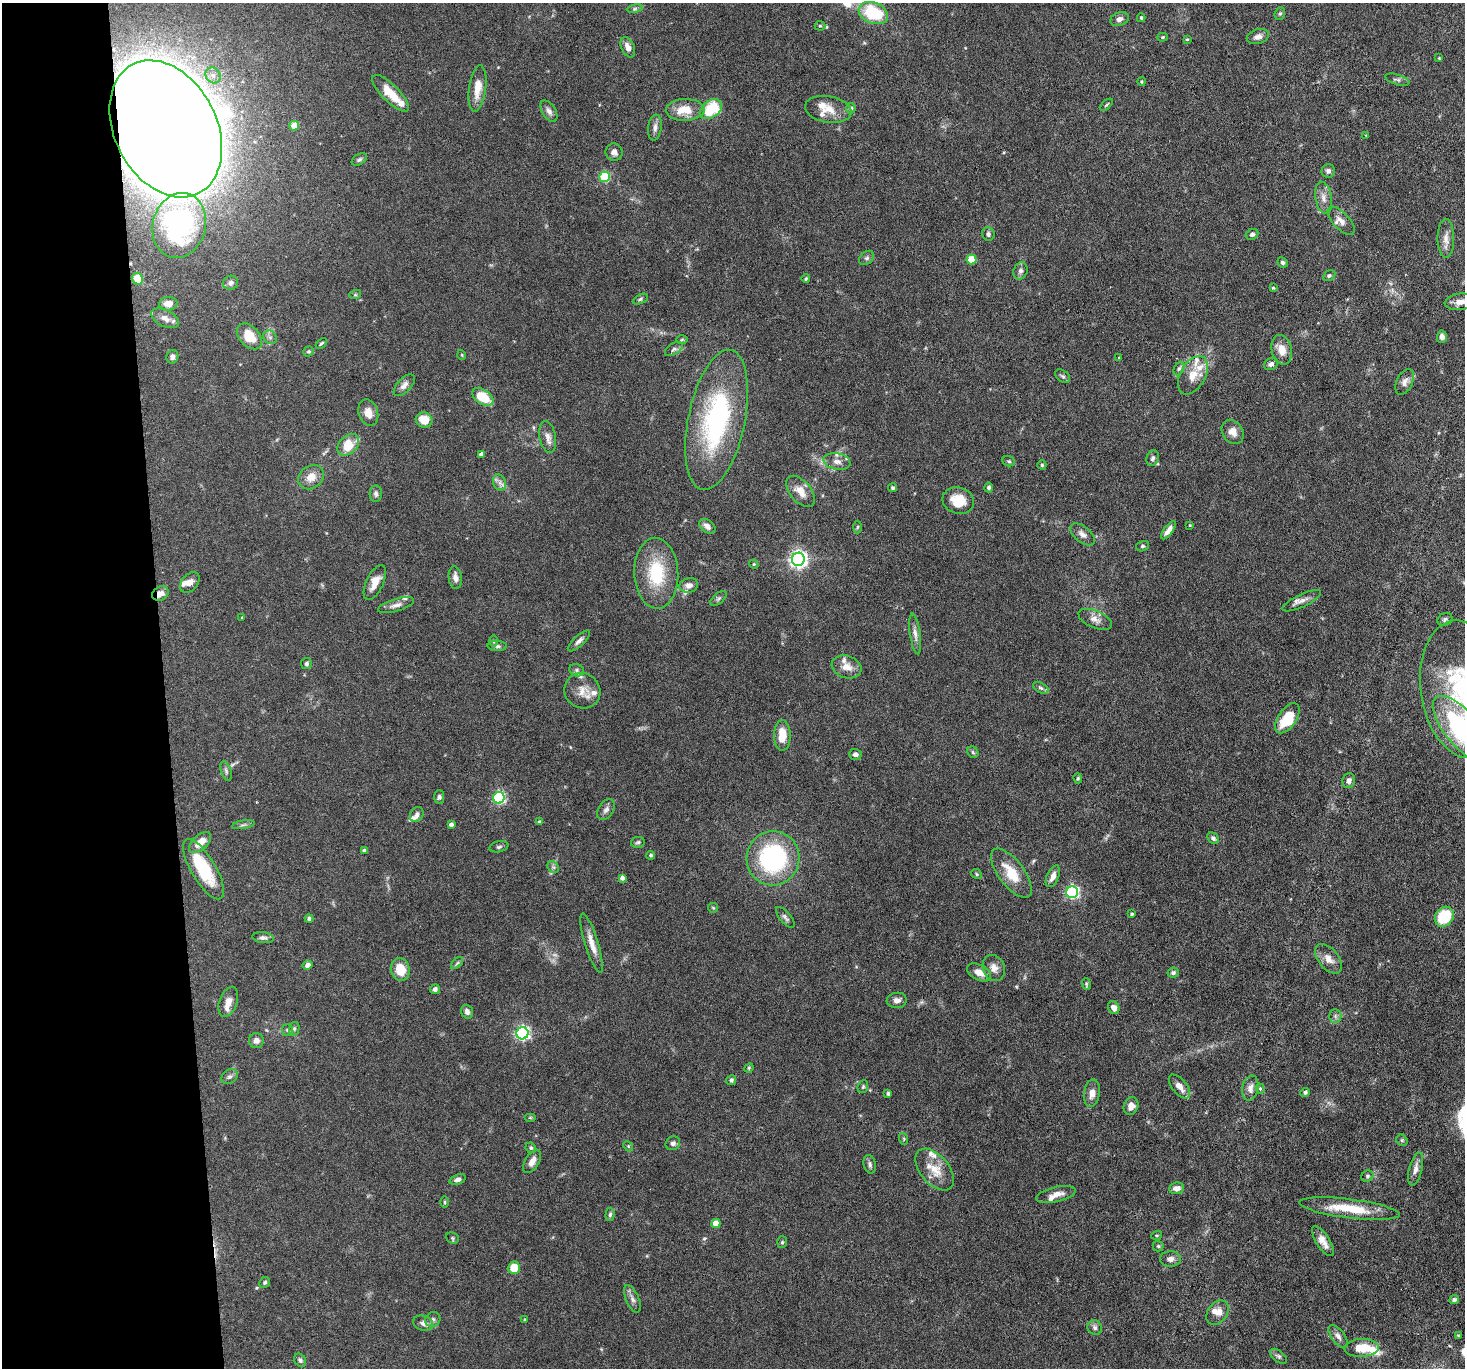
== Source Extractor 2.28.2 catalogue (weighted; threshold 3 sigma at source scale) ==
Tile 4 of 3 x 3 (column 1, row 2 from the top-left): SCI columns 1-1463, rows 1512-2877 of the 4390 x 4364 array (HDU 1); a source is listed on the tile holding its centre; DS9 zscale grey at full resolution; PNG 1467 x 1370 px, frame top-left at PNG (2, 3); each listed source drawn as its Kron ellipse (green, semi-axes under 4 px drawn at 4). Shown black and unused: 11% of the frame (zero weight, under 3 of 6 exposures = <1% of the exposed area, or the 3 px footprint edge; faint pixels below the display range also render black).
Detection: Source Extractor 2.28.2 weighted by HDU 2 'WHT'; one run over the whole footprint, this tile lists its part. Background 0.0814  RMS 0.0037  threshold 0.015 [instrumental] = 3 sigma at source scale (4.09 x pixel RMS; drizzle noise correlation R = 1.36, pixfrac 0.8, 0.05/0.05 arcsec/px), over >= 5 px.
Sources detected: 242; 1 too faint to see at this stretch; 1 cosmic-ray / hot-pixel residue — neither listed nor drawn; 21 inside a brighter listed object's ellipse — not listed separately; the other 219 listed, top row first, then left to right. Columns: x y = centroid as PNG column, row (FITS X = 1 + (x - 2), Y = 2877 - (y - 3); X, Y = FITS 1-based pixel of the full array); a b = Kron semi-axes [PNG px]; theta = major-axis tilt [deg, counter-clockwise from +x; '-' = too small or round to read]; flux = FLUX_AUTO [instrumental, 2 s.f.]
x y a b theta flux
635 9 8 4 8 0.65
873 13 15 10 -22 18
1280 14 6 5 - 0.6
1141 18 4 3 - 0.54
1119 19 9 6 20 1.6
820 26 5 5 - 0.45
1163 37 5 4 - 0.5
1258 37 11 7 17 1.6
1187 39 3 3 - 0.31
628 47 11 6 -65 2.5
1439 58 3 3 - 0.27
213 75 8 7 - 1.4
1397 80 12 5 -16 0.91
1142 81 4 3 - 0.36
478 88 23 8 82 5.1
391 93 24 8 -45 7.4
1106 105 8 3 41 0.42
851 108 5 5 - 1.1
711 109 12 8 35 17
828 109 23 13 -9 5.2
685 110 19 11 2 6.9
549 111 12 6 -59 1.5
294 126 5 4 - 6.6
655 127 13 6 83 1.7
166 129 72 51 -62 1900
1366 135 3 3 - 0.26
614 152 9 8 - 1.6
359 159 8 5 31 0.7
1328 171 7 6 - 1.2
605 177 5 5 - 24
1324 198 16 8 -80 2.5
1341 221 17 8 -46 2.7
179 225 33 26 75 25
988 234 7 6 - 0.89
1252 234 6 5 - 0.79
1446 238 19 8 -90 2.7
867 258 8 6 40 0.93
971 259 5 5 - 9.8
1283 262 5 5 - 0.68
1020 271 9 7 67 1.3
1329 276 6 5 - 0.61
137 279 6 5 - 7.1
806 279 4 3 - 0.45
231 283 7 7 - 1.2
1273 288 4 3 - 0.53
355 295 6 4 18 0.42
640 299 8 4 26 0.67
1460 302 15 8 7 2.6
168 304 9 6 4 3.5
165 318 15 8 -25 3
249 336 15 10 -47 7.8
270 337 7 6 - 0.97
1442 337 6 5 - 1.6
682 340 6 4 2 0.4
321 343 6 4 44 0.52
674 349 10 5 33 0.94
1282 350 15 10 -76 4
309 351 5 4 - 0.55
462 355 5 3 - 0.26
172 357 7 6 - 1.2
1119 357 3 3 - 0.58
1271 364 7 5 29 1.3
1179 368 7 5 61 0.76
1193 375 21 12 61 5.3
1063 376 8 5 -40 0.78
1405 382 14 8 64 2
404 385 13 6 46 1.7
483 397 12 7 -34 9.1
368 413 14 9 -72 3.3
424 420 8 7 - 5.4
717 420 71 28 78 53
1233 432 13 10 -56 2.8
548 437 16 8 -80 2.2
348 445 12 9 42 8.1
481 454 4 4 - 1.6
1153 458 8 6 68 0.85
837 461 13 8 -11 2.3
1009 461 6 5 - 0.61
1042 465 4 4 - 0.43
311 477 14 11 38 3.7
500 483 8 6 -72 1.3
989 487 5 4 - 0.78
893 488 4 4 - 0.72
800 491 18 10 -50 4.3
376 494 8 6 87 1
958 501 16 13 -17 6.8
1190 525 4 3 - 0.29
707 526 9 6 -37 1.7
857 527 6 4 88 0.45
1168 530 10 4 54 2
1082 534 14 8 -39 1.8
1143 546 7 5 16 0.59
798 559 6 6 - 140
754 564 4 4 - 0.34
656 573 35 22 -87 19
455 578 11 6 -82 1.9
190 583 12 8 49 1.9
375 583 19 8 65 3.8
689 585 9 7 12 2
160 594 9 7 28 2.4
718 598 10 5 41 0.84
1302 601 21 6 25 2.3
396 605 19 6 16 1.9
242 618 3 3 - 0.29
1095 619 18 8 -23 2.5
1445 619 8 6 28 0.79
915 634 20 5 -82 1.9
493 641 6 4 -90 0.45
579 641 14 5 42 1.3
497 646 9 5 -2 0.94
306 664 5 5 - 0.75
846 667 15 11 -17 3.6
577 670 8 6 -23 0.92
1041 688 8 5 -29 0.76
1463 689 69 41 -82 56
582 691 18 17 - 4.8
1287 718 17 9 55 11
1463 730 42 17 -49 59
782 735 15 8 -90 5.9
973 752 6 5 - 0.56
855 754 6 5 - 1.2
226 771 10 5 -72 0.89
1078 778 5 4 - 0.41
1349 781 7 6 - 1.4
439 797 7 5 90 0.72
499 798 6 5 - 49
606 810 11 7 54 1.4
417 815 8 6 61 1.4
539 822 4 3 - 0.57
451 824 4 4 - 1.2
243 825 11 4 9 0.77
1213 838 7 5 -45 0.92
200 842 13 7 42 5
638 842 7 5 12 0.68
499 847 9 5 12 0.75
364 850 4 3 - 0.63
651 855 4 4 - 0.57
773 858 27 26 - 45
553 867 6 5 - 0.71
203 869 34 12 -59 18
1011 873 29 12 -53 8.9
976 874 6 4 -26 0.49
1053 876 11 6 66 2.2
622 878 4 4 - 1.4
1072 892 6 6 - 59
713 908 5 4 - 0.38
1132 914 3 3 - 0.46
785 917 13 5 -50 1.1
1444 917 11 8 52 15
309 919 4 4 - 0.85
263 938 11 5 -6 1.1
592 943 31 6 -73 4.2
1329 959 17 10 -50 3.1
457 963 7 4 45 0.59
308 965 5 4 - 1.9
994 968 13 10 -66 2.5
400 969 11 9 -80 6.1
979 972 13 7 -28 3.1
1173 973 6 5 - 0.83
1086 984 6 4 -74 0.48
435 989 5 4 - 1
897 1000 10 7 6 1.7
228 1002 15 9 70 2.7
1114 1008 7 5 -60 1.8
467 1012 7 5 -71 1.2
1335 1016 7 6 - 0.92
294 1029 7 5 77 0.61
288 1030 6 5 - 0.84
522 1033 6 6 - 80
256 1041 7 7 - 1.6
749 1068 5 4 - 0.41
229 1077 9 6 41 1
731 1080 5 5 - 0.84
1179 1086 14 7 -51 3.1
863 1087 6 5 - 0.56
1250 1088 13 8 78 2
1260 1089 5 4 - 0.51
1305 1092 5 4 - 0.83
1092 1093 14 8 82 2.4
888 1094 4 3 - 0.59
1131 1106 9 7 68 2.3
530 1118 6 4 0 0.37
904 1139 6 3 -72 0.44
1402 1140 6 5 - 0.53
673 1143 7 6 - 1.1
628 1146 5 4 - 0.41
531 1148 5 5 - 0.57
532 1161 13 7 58 2.2
870 1164 9 6 -76 1.1
1416 1169 17 6 76 2.2
935 1170 24 14 -50 6.4
1367 1176 6 5 - 0.6
458 1179 8 5 21 1.2
1176 1188 7 5 6 2
1056 1194 20 7 13 2.9
444 1202 5 3 - 0.36
1350 1209 51 9 -7 12
610 1214 7 4 85 0.69
716 1224 5 4 - 4.8
1157 1235 5 3 - 0.34
452 1238 7 5 -23 0.59
1323 1241 17 6 -58 3
782 1242 6 5 - 0.55
1158 1246 5 5 - 0.53
1170 1259 10 7 2 1.7
514 1268 6 6 - 5.9
265 1282 6 5 - 0.53
632 1299 15 6 -67 1.6
1454 1300 5 4 - 0.82
1218 1313 13 9 53 3.3
433 1319 8 7 - 1
525 1320 3 3 - 0.35
423 1323 10 7 -19 1.5
1095 1328 8 7 - 1.1
1338 1336 13 6 -54 1.8
1458 1336 4 4 - 0.42
1362 1348 17 9 2 8.2
1279 1356 10 5 -37 0.96
300 1360 7 5 -53 0.84
Overlapping masked pixels (flux is a lower limit): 2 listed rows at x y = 166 129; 160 594
Isophote crosses this tile's border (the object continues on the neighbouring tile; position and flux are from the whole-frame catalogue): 3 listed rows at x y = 1460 302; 1463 689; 1463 730